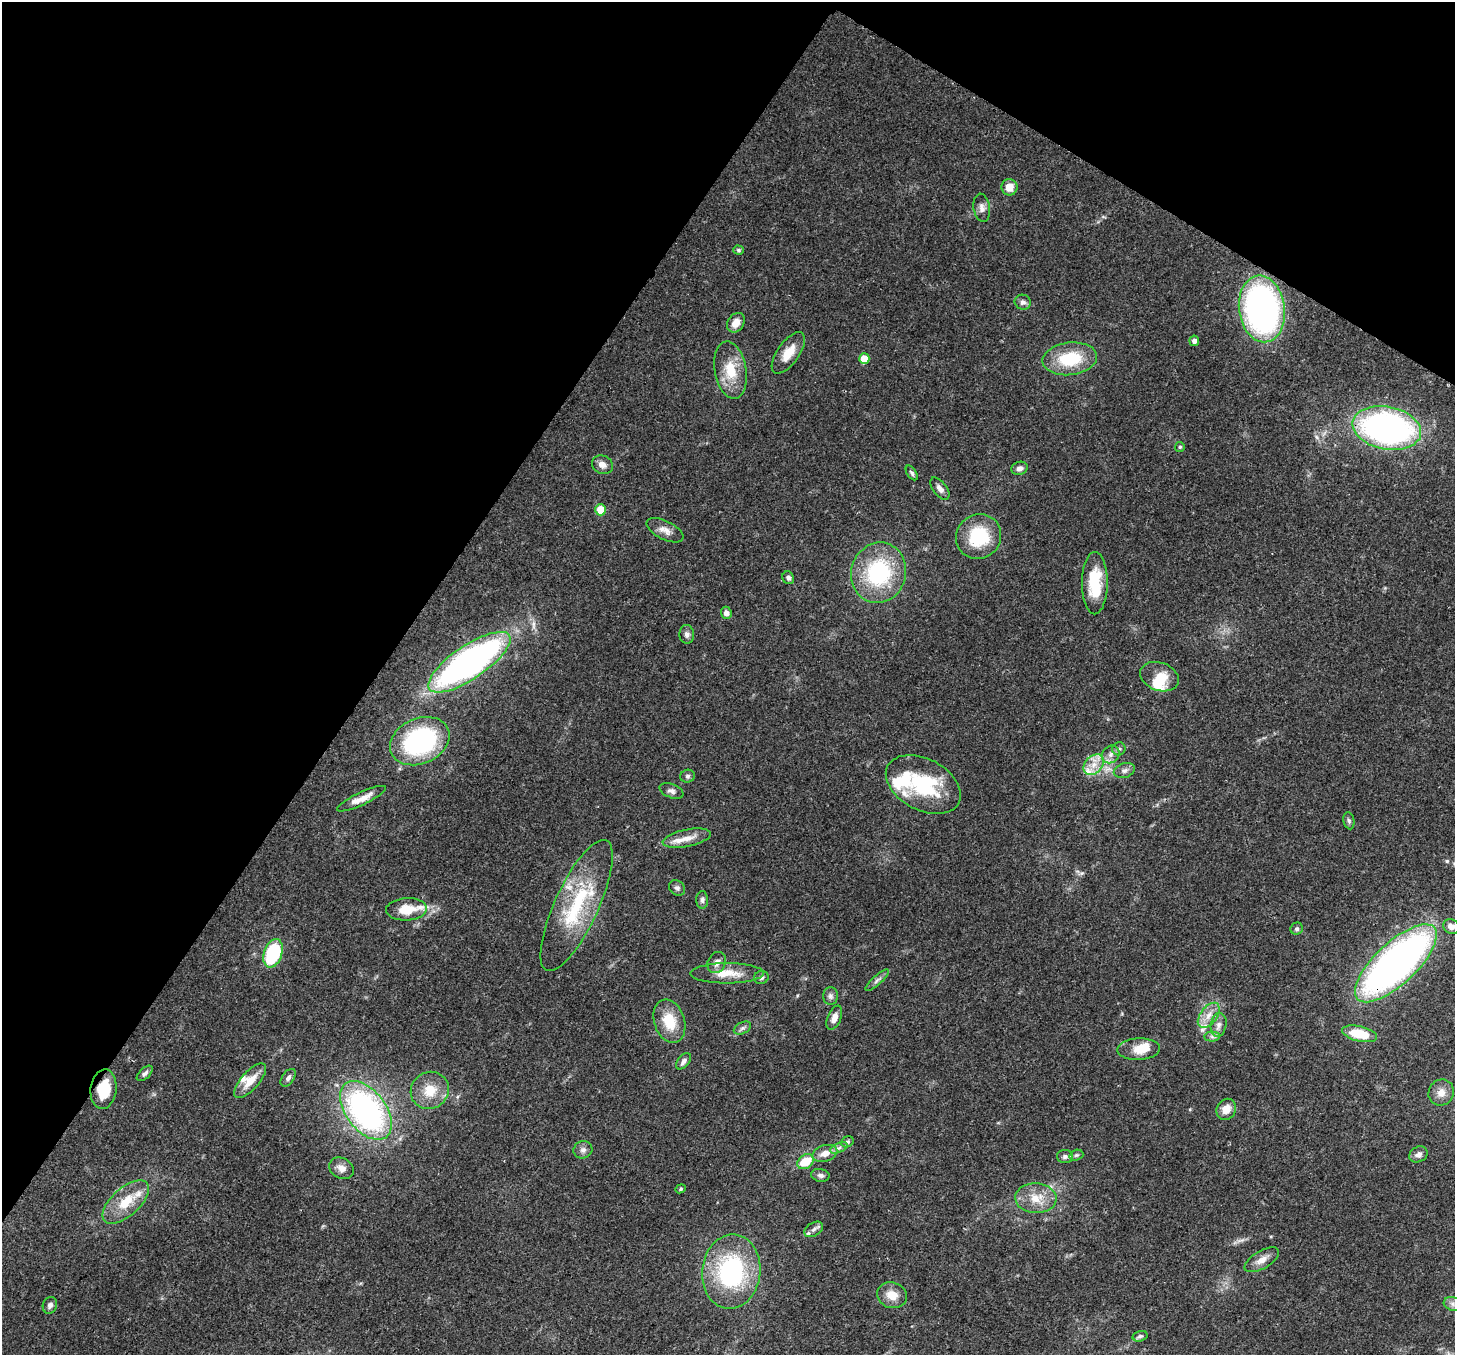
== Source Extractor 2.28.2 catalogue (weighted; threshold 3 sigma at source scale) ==
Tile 2 of 4 x 4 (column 2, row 1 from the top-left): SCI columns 1531-2983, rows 4418-5770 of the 5962 x 6060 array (HDU 1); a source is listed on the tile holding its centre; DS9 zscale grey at full resolution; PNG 1457 x 1357 px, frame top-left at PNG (2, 2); each listed source drawn as its Kron ellipse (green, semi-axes under 4 px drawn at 4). Shown black and unused: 32% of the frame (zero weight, under 3 of 4 exposures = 8% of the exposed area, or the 3 px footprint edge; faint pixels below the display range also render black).
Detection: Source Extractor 2.28.2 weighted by HDU 2 'WHT'; one run over the whole footprint, this tile lists its part. Background 0.0534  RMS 0.003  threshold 0.0133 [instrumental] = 3 sigma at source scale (4.5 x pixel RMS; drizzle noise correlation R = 1.50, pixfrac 1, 0.0396/0.0396 arcsec/px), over >= 5 px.
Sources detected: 98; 1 inside a brighter object's white glare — neither listed nor drawn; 9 inside a brighter listed object's ellipse — not listed separately; the other 88 listed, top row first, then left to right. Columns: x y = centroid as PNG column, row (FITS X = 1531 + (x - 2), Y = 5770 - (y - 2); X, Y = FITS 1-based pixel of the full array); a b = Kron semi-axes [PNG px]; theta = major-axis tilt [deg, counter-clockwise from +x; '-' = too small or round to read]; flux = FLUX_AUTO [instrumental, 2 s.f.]
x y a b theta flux
1009 187 8 8 - 3.3
982 208 14 8 -81 1.6
738 250 5 4 - 0.58
1023 302 8 7 - 0.96
1262 309 33 23 -82 100
736 323 10 8 57 2.9
1194 341 5 5 - 1.3
788 353 24 11 55 5
864 359 5 5 - 4.5
1070 359 27 16 7 14
731 370 29 16 -81 8.7
1387 428 35 21 -11 96
1180 447 5 4 - 0.45
602 465 11 9 -25 1.8
1020 468 8 6 17 1.3
912 473 8 4 -56 0.62
940 489 13 6 -52 1.5
600 510 6 5 - 5.5
665 530 20 9 -26 2.4
979 537 23 22 - 15
879 573 30 27 73 28
788 578 6 5 - 0.71
1095 583 31 13 90 11
726 613 6 5 - 1.5
687 634 9 7 -84 1.1
469 662 48 16 34 130
1159 677 20 14 -20 5.6
420 741 31 22 24 42
1119 749 7 6 - 0.74
1111 754 9 8 - 1.5
1094 765 12 8 46 3.2
1124 770 11 7 17 1.2
687 776 7 6 - 0.68
923 784 40 26 -28 23
671 791 12 7 -21 1.2
361 799 27 6 25 3.5
1349 821 8 5 -79 0.67
687 838 24 8 11 3.8
677 888 9 7 -37 0.88
702 900 9 6 87 0.9
577 905 71 22 65 24
406 909 20 11 3 6.7
1451 926 8 7 - 1.7
1297 929 6 6 - 0.68
273 953 15 9 72 31
717 963 11 8 63 1.9
1396 963 52 20 43 150
727 973 37 10 0 6
761 977 7 6 - 0.76
877 980 15 4 41 0.95
830 996 9 7 -90 1
1209 1015 14 8 53 3
834 1018 13 6 67 2.3
669 1021 22 15 -72 8.1
1219 1025 12 8 81 1.6
742 1028 9 5 26 0.79
1360 1034 18 7 -13 8.6
1212 1037 7 5 -1 0.79
1139 1049 21 11 3 5.5
683 1061 9 5 49 1.1
145 1073 10 5 43 0.88
288 1078 10 6 53 1
250 1081 22 9 48 4.7
103 1089 20 13 83 7.9
430 1090 19 18 - 6.9
1441 1092 13 12 - 2.5
1226 1109 11 9 61 3.2
366 1110 33 20 -52 83
847 1142 6 5 - 0.59
839 1148 9 4 22 0.94
583 1150 9 8 - 1.2
825 1153 13 8 18 2.9
1418 1154 10 7 27 1.3
1076 1155 7 5 19 0.6
1065 1156 8 6 0 0.99
806 1162 9 6 35 7
341 1168 13 10 -29 2.1
820 1175 9 6 -10 1.1
681 1189 5 4 - 0.4
1036 1198 21 15 -2 5.9
126 1202 28 14 42 8
814 1229 10 6 32 1.2
1262 1260 19 9 31 2.5
731 1272 37 29 83 37
892 1295 15 13 -18 4.1
1453 1304 9 6 -17 1.1
50 1305 8 7 - 1.1
1140 1336 7 5 15 0.58
Overlapping masked pixels (flux is a lower limit): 3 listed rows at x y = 469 662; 1396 963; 103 1089